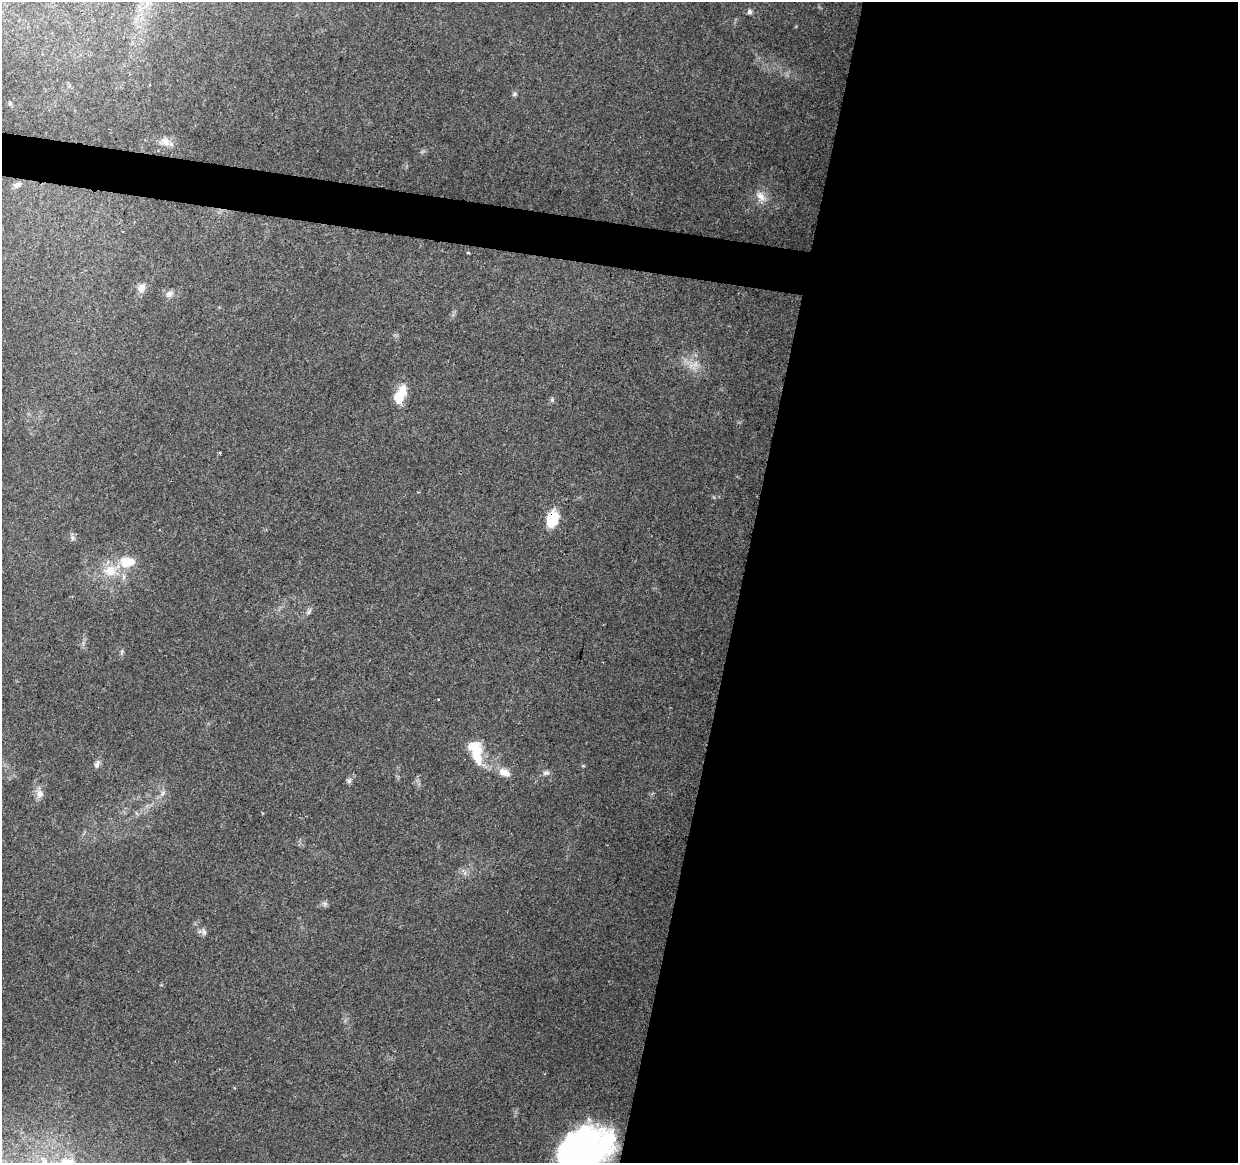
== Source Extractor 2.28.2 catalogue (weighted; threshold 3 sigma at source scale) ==
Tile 12 of 4 x 4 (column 4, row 3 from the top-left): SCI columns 3709-4944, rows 1385-2545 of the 4952 x 5152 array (HDU 1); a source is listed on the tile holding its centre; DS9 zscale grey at full resolution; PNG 1240 x 1165 px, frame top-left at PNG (2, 2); no overlay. Shown black and unused: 43% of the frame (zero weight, under 2 of 3 exposures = <1% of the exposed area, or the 3 px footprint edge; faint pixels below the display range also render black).
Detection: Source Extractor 2.28.2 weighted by HDU 2 'WHT'; one run over the whole footprint, this tile lists its part. Background 0.0677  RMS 0.0081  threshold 0.0366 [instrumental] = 3 sigma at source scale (4.5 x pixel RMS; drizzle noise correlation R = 1.50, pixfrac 1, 0.0396/0.0396 arcsec/px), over >= 5 px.
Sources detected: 28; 2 cosmic-ray / hot-pixel residue — not listed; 2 inside a brighter listed object's ellipse — not listed separately; the other 24 listed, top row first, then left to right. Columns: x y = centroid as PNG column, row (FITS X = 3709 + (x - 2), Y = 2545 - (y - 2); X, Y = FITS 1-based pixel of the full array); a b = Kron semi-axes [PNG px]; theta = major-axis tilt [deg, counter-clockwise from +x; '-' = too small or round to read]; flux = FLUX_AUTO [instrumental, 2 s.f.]
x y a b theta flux
749 11 7 6 - 1.9
514 94 8 5 28 1.6
165 142 15 10 -39 6.6
16 185 10 7 24 3.3
761 196 16 8 -47 6.6
142 288 12 9 64 5.5
169 294 10 8 36 3.6
695 364 8 6 46 4
400 395 23 11 66 17
552 519 21 14 73 18
72 538 8 5 -71 2.1
127 562 22 15 -2 18
308 612 7 6 - 2
122 651 8 3 71 1.3
477 756 31 16 -66 20
97 764 11 7 58 2.8
504 772 15 9 -23 8.1
546 773 9 6 16 2.5
349 780 8 6 54 2.1
163 793 7 6 - 2.4
40 794 11 11 - 5.2
325 904 7 5 -46 1.9
204 932 10 5 -73 2.4
583 1151 52 36 38 250
Overlapping masked pixels (flux is a lower limit): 1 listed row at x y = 552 519
Isophote crosses this tile's border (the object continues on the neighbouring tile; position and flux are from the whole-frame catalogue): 1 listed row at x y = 583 1151
Unlisted compact peaks at least as high as the median listed source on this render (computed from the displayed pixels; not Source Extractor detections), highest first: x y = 552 400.